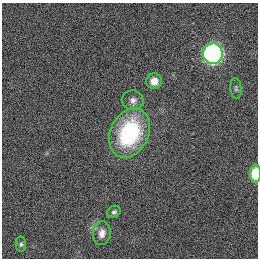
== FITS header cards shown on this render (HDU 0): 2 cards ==
NAXIS1  =                  256
NAXIS2  =                  256

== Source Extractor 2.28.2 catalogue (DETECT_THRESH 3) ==
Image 256 x 256 px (HDU 0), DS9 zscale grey, 1 PNG px = 1 image px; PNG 260 x 260 px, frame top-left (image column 1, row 256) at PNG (2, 3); each listed source drawn as its Kron ellipse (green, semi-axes under 4 px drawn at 4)
Background 1130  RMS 5.2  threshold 15.6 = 3 sigma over >= 5 px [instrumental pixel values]
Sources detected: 9; all 9 listed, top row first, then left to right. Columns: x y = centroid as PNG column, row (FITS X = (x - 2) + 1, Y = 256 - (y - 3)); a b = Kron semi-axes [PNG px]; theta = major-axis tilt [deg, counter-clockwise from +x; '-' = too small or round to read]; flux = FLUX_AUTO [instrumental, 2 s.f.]
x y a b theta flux
213 54 10 10 - 100000
154 81 8 7 - 3400
236 89 10 5 -84 810
133 100 11 10 - 1800
130 133 26 19 65 36000
255 173 9 5 89 9900
114 212 7 5 36 820
102 233 12 8 83 2400
21 244 7 5 -90 750
At the frame edge (FLAGS 8, measured only in part): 1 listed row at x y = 255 173